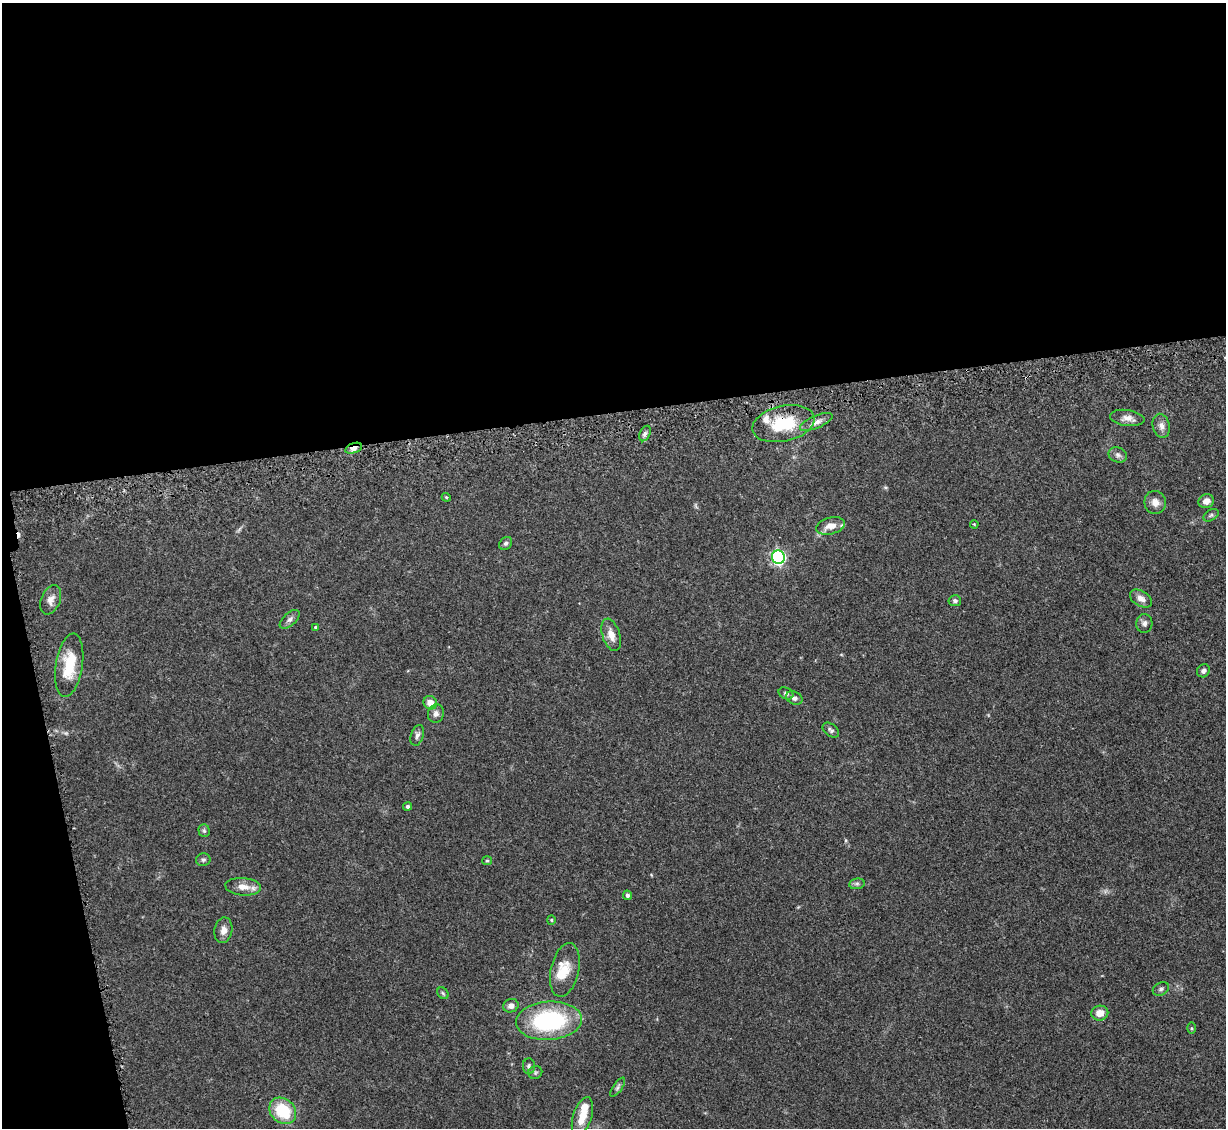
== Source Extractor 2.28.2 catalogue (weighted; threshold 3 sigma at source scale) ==
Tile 1 of 4 x 4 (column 1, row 1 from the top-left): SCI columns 112-1335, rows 3587-4712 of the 5092 x 5004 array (HDU 1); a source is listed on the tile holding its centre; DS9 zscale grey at full resolution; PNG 1228 x 1130 px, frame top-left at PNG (2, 3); each listed source drawn as its Kron ellipse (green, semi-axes under 4 px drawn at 4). Shown black and unused: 39% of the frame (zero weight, under 3 of 5 exposures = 4% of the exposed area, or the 3 px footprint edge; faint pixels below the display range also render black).
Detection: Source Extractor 2.28.2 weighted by HDU 2 'WHT'; one run over the whole footprint, this tile lists its part. Background 0.0707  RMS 0.0033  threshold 0.0149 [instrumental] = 3 sigma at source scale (4.5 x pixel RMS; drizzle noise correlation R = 1.50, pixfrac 1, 0.05/0.05 arcsec/px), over >= 5 px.
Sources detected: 58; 1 too faint to see at this stretch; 1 cosmic-ray / hot-pixel residue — neither listed nor drawn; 5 inside a brighter listed object's ellipse — not listed separately; the other 51 listed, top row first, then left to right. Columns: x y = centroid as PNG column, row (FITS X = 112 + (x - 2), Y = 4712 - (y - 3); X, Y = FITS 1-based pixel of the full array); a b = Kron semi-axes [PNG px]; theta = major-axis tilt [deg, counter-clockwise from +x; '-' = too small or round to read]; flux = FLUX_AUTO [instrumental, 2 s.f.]
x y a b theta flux
1127 418 17 8 -7 2.4
816 422 18 6 23 2.1
783 424 31 17 12 15
1161 426 12 8 -77 1.9
645 433 8 5 63 0.94
354 448 9 5 18 2.5
1118 455 9 7 -20 1.3
446 497 4 3 - 0.33
1206 501 8 7 - 2.1
1155 502 11 10 - 2.6
1211 515 8 5 31 0.74
974 524 4 3 - 0.28
831 526 14 8 14 3.4
506 543 7 5 44 0.78
778 557 7 6 - 67
1141 599 12 7 -30 2.2
51 600 15 9 67 2.4
955 601 6 5 - 0.85
290 619 12 6 42 1.3
1144 623 9 8 - 1.2
315 627 4 3 - 0.42
611 635 17 9 -71 3.3
69 665 32 13 81 11
1203 671 7 6 - 1.1
786 693 8 5 -25 0.88
794 698 8 6 -26 1.1
430 703 7 6 - 3.6
436 714 9 8 - 1.5
831 730 9 6 -38 0.89
417 735 11 6 72 1.1
407 806 4 4 - 0.84
204 831 6 5 - 0.62
203 860 7 6 - 0.75
487 861 5 4 - 0.44
857 884 8 5 7 0.76
243 887 18 9 -5 3.6
627 895 5 4 - 0.91
551 920 5 4 - 0.39
223 930 13 9 80 2.1
565 970 27 14 77 6.2
1161 989 8 6 28 0.89
443 993 6 5 - 0.52
511 1006 8 6 20 1.6
1100 1013 8 7 - 3.4
549 1021 33 19 4 39
1191 1028 6 4 -90 0.38
529 1066 8 6 -87 0.79
535 1072 7 6 - 0.68
618 1087 11 4 55 0.78
283 1111 14 12 -42 14
582 1116 20 9 73 5.5
Overlapping masked pixels (flux is a lower limit): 2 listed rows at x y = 783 424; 354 448